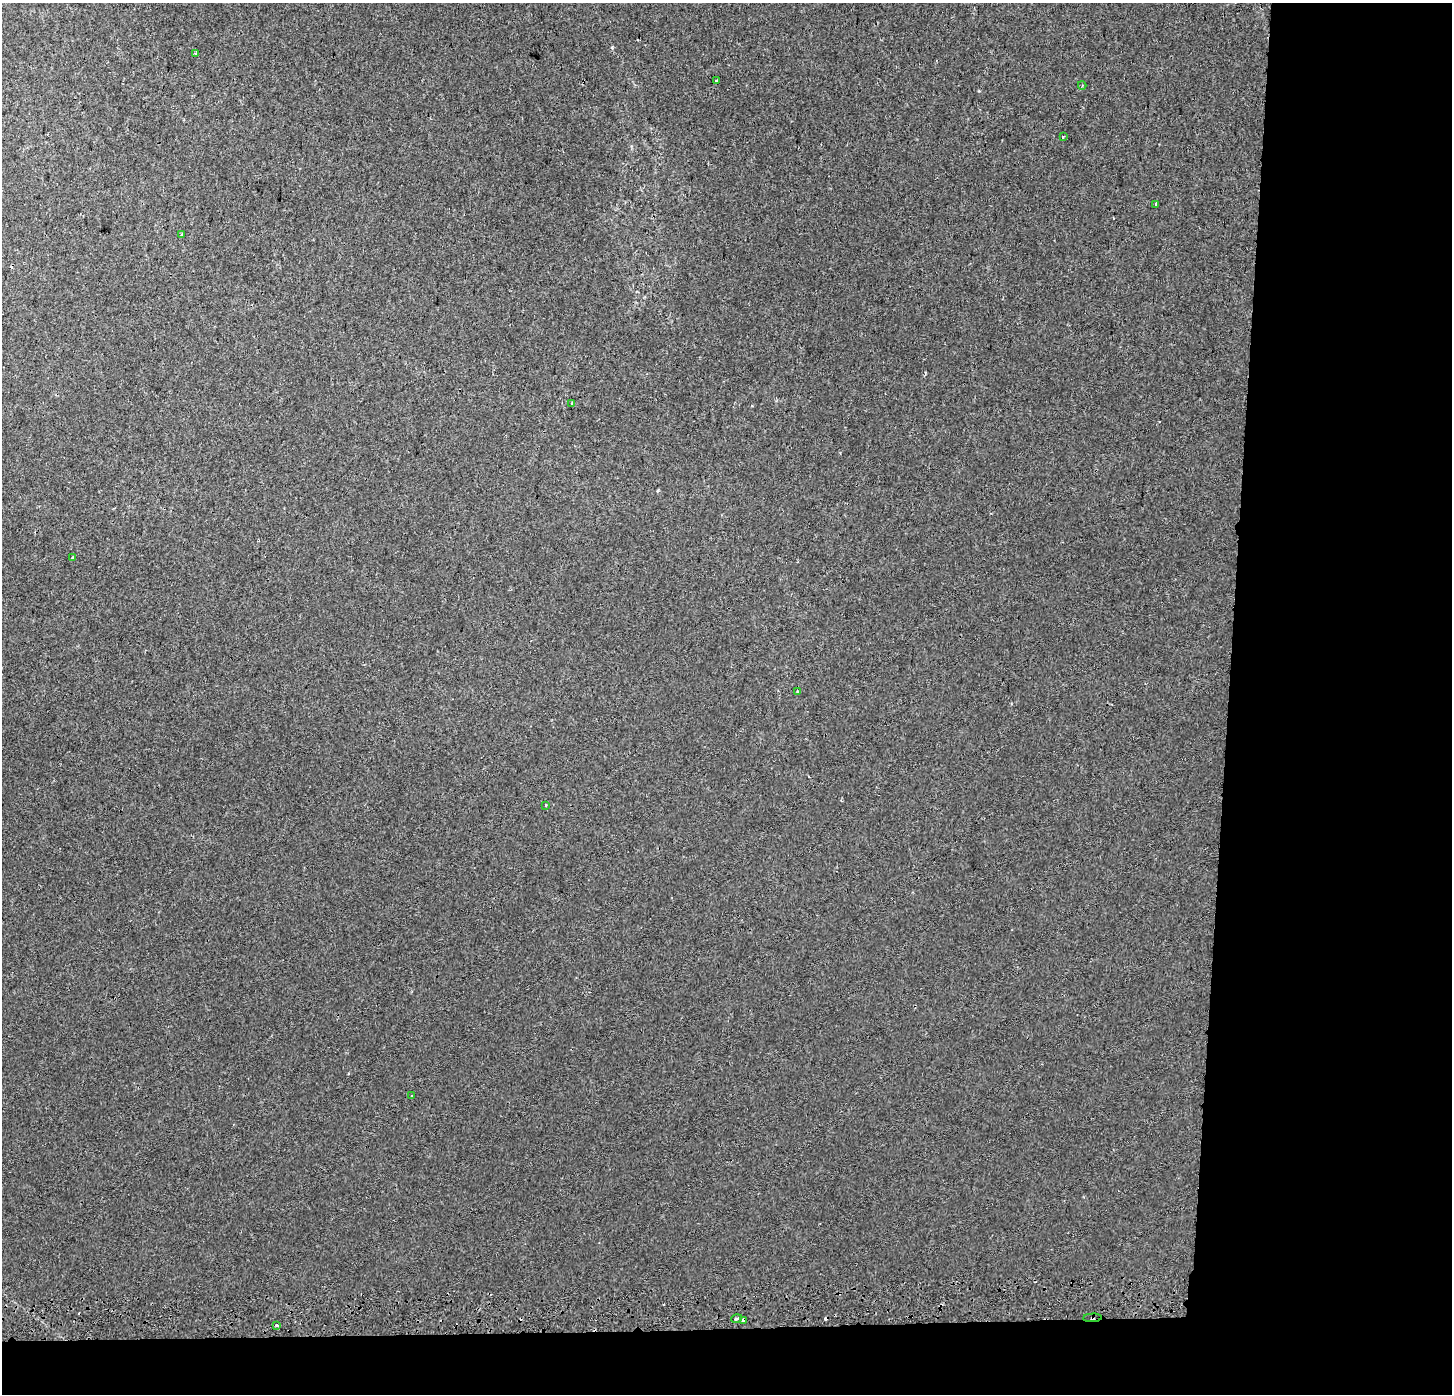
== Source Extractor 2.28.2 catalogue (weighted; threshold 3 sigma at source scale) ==
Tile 9 of 3 x 3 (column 3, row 3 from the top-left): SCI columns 2912-4361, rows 256-1647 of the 4363 x 4688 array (HDU 1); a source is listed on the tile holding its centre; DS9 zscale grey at full resolution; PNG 1454 x 1396 px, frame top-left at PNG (2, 3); each listed source drawn as its Kron ellipse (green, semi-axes under 4 px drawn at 4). Shown black and unused: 19% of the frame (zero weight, under 2 of 3 exposures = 2% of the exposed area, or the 3 px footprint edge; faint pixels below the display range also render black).
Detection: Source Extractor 2.28.2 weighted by HDU 2 'WHT'; one run over the whole footprint, this tile lists its part. Background 0.00287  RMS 0.0035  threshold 0.0159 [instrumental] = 3 sigma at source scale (4.5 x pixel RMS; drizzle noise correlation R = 1.50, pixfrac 1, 0.0396/0.0396 arcsec/px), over >= 5 px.
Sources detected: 19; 4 cosmic-ray / hot-pixel residue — neither listed nor drawn; the other 15 listed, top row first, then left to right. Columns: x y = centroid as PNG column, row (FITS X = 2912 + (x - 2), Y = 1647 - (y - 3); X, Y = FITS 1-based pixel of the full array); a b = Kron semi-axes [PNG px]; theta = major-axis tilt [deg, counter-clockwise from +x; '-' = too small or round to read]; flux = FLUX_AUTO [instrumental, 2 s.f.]
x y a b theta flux
196 54 4 3 - 0.6
716 81 3 3 - 0.82
1082 85 4 3 - 0.37
1063 137 3 3 - 1.6
1156 204 3 3 - 8.3
182 234 3 3 - 0.39
572 403 3 2 - 0.34
73 558 3 3 - 0.57
798 692 3 3 - 1.7
546 805 3 3 - 0.53
411 1096 3 2 - 0.54
737 1318 5 3 - 1.1
1092 1318 9 3 3 0.92
743 1320 4 3 - 14
276 1325 3 2 - 1.1
Overlapping masked pixels (flux is a lower limit): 2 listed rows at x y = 1092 1318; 743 1320
Unlisted compact peaks at least as high as the median listed source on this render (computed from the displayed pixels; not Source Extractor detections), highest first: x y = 612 47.